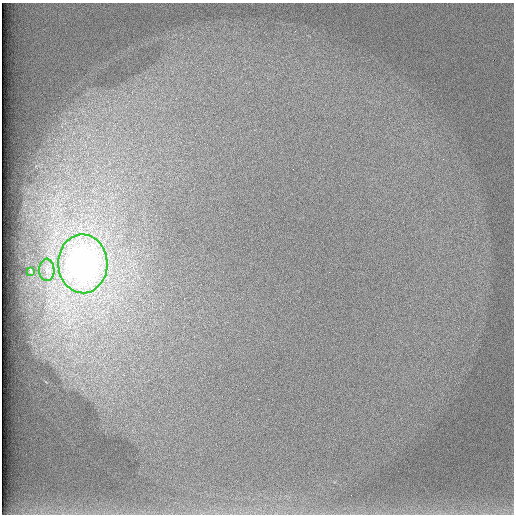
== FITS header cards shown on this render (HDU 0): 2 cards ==
NAXIS1  =                  512 /
NAXIS2  =                  512 /

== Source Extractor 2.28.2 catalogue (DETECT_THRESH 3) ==
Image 512 x 512 px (HDU 0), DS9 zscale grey, 1 PNG px = 1 image px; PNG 516 x 516 px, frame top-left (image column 1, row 512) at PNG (2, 3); each listed source drawn as its Kron ellipse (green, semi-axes under 4 px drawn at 4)
Background 98.2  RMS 2.9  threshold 8.65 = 3 sigma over >= 5 px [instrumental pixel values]
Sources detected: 3; all 3 listed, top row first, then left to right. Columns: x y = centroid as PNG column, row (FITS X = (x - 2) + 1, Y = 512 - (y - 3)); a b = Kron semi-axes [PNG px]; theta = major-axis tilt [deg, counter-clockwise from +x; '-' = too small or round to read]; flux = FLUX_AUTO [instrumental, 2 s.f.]
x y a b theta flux
83 264 29 24 -88 74000
47 270 11 7 -89 910
31 271 3 2 - 200